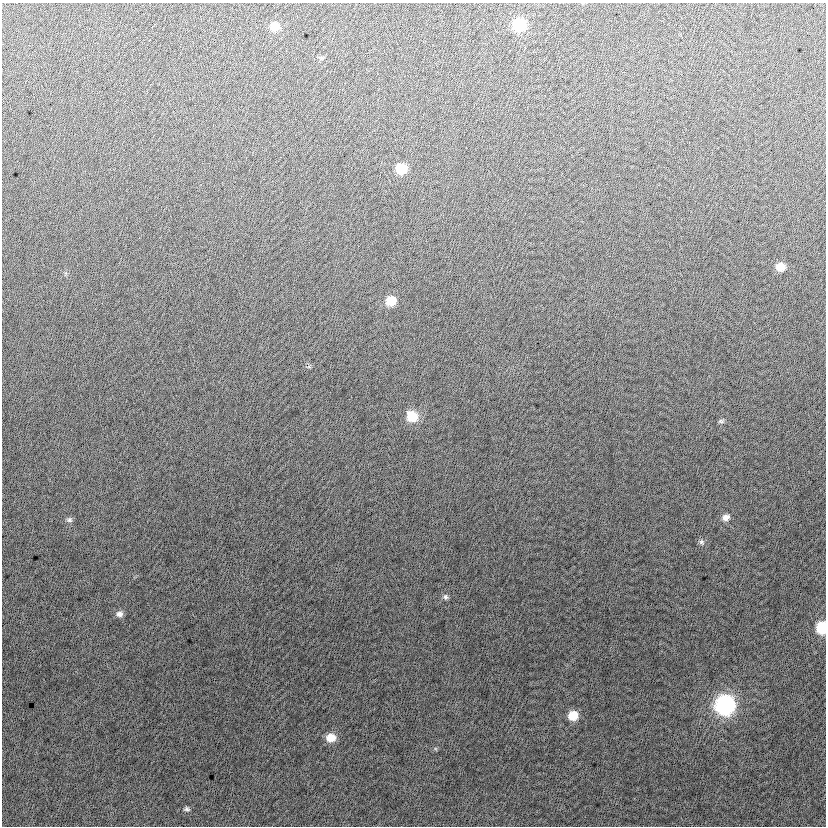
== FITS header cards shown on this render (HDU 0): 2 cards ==
NAXIS1  =                  824
NAXIS2  =                  824

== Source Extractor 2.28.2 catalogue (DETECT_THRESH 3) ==
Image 824 x 824 px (HDU 0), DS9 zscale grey, 1 PNG px = 1 image px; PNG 828 x 828 px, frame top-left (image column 1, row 824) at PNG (2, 3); no overlay
Background -0.0921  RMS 13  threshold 37.9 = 3 sigma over >= 5 px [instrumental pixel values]
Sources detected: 18; all 18 listed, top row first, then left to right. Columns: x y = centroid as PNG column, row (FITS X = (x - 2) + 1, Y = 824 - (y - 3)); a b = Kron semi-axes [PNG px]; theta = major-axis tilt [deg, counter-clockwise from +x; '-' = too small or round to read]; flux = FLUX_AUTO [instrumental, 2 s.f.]
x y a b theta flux
519 25 9 8 - 59000
275 26 9 8 - 12000
321 58 6 5 - 1400
401 169 9 8 - 26000
780 267 8 7 - 13000
391 301 9 8 - 19000
412 416 10 9 - 23000
721 421 8 5 6 1900
726 517 9 8 - 5200
69 520 8 7 - 2400
702 542 8 7 - 2500
445 597 8 7 - 2500
119 614 9 7 10 3900
822 628 9 7 86 43000
725 705 10 10 - 270000
573 715 8 8 - 19000
331 738 9 8 - 13000
187 809 8 6 -5 2200
At the frame edge (FLAGS 8, measured only in part): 1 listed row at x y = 822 628